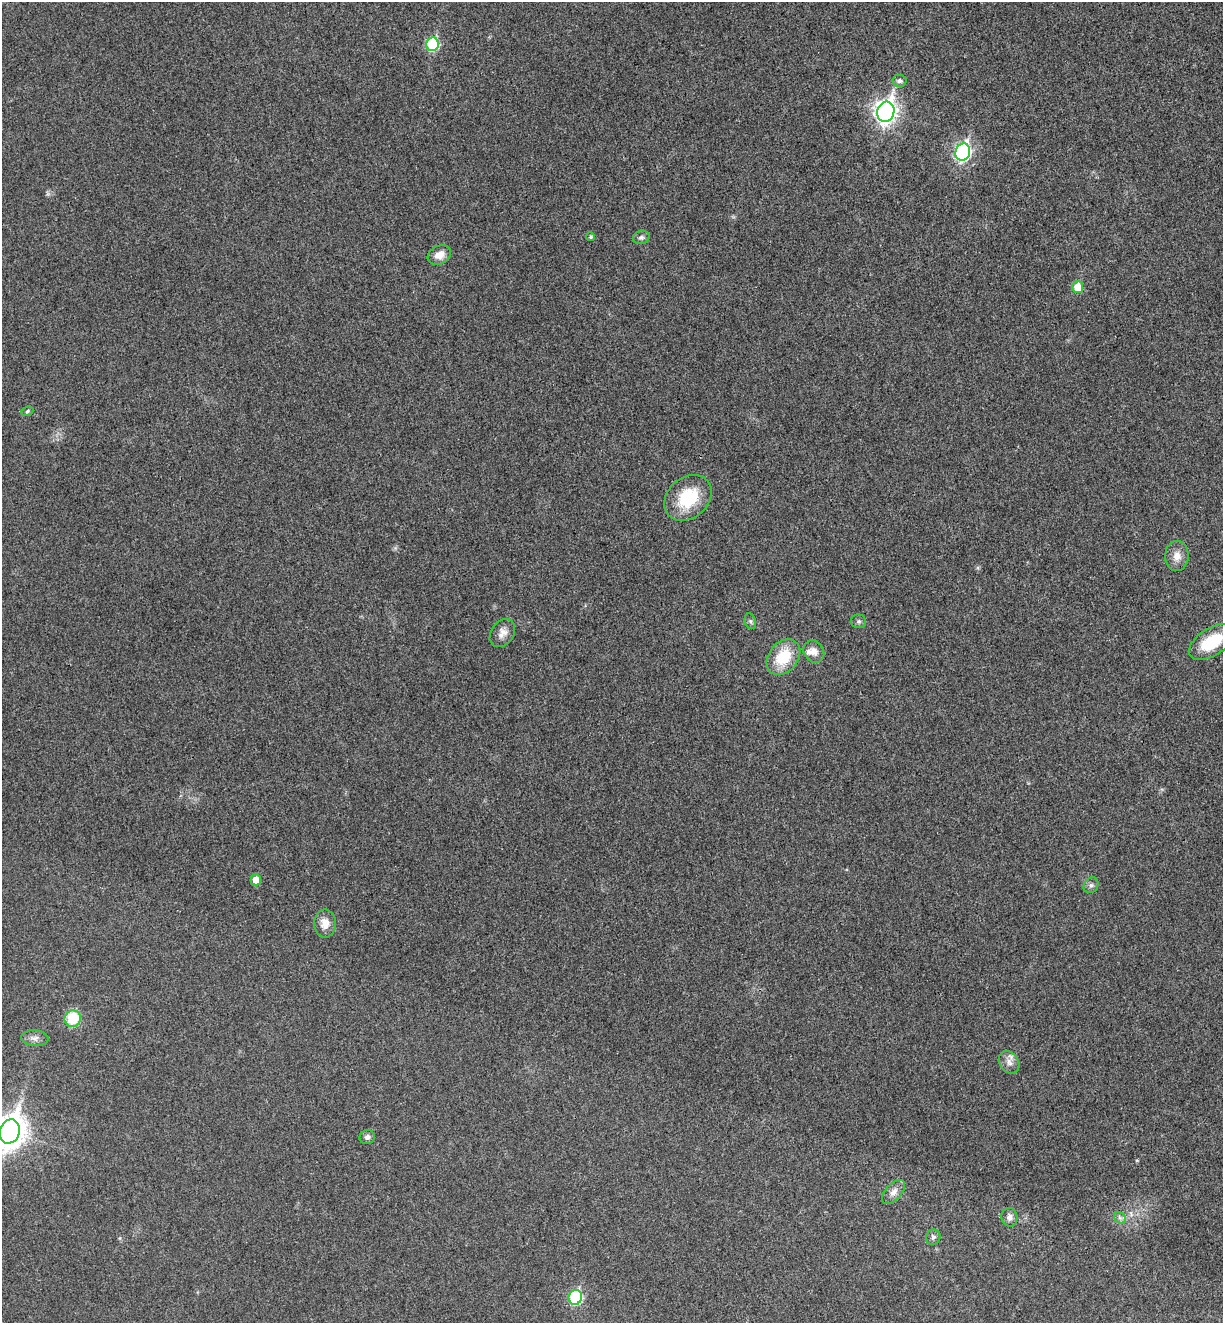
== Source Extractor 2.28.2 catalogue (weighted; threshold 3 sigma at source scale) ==
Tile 6 of 4 x 4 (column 2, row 2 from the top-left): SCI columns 1406-2626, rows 2668-3988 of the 5380 x 5331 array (HDU 1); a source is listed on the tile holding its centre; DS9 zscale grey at full resolution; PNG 1225 x 1325 px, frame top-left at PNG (2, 2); each listed source drawn as its Kron ellipse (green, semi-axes under 4 px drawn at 4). Shown black and unused: <1% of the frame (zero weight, under 3 of 4 exposures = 6% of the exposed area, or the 3 px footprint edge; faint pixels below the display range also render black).
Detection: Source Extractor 2.28.2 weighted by HDU 2 'WHT'; one run over the whole footprint, this tile lists its part. Background 0.0355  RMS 0.0053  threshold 0.0239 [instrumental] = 3 sigma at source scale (4.5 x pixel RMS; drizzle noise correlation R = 1.50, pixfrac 1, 0.05/0.05 arcsec/px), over >= 5 px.
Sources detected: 31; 1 inside a brighter listed object's ellipse — not listed separately; the other 30 listed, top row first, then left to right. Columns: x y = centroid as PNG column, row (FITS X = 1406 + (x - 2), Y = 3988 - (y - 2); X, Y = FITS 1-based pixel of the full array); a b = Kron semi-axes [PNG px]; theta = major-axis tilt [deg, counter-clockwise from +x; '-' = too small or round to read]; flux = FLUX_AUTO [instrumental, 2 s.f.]
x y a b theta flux
432 44 7 6 - 37
899 81 7 5 -5 1.9
886 112 10 8 74 310
963 152 8 7 - 130
591 237 4 4 - 0.97
641 237 8 6 14 1.6
439 255 12 9 27 5.4
1078 287 6 5 - 11
27 411 6 4 24 0.8
688 498 26 20 42 24
1177 556 15 11 89 5.1
750 621 8 5 -72 1.1
859 621 8 7 - 1.3
502 633 15 11 53 4.1
1211 642 25 13 33 21
814 652 12 9 -55 3.9
783 657 20 14 50 18
256 880 5 5 - 7
1091 885 8 7 - 1.6
325 923 14 11 -89 5.8
73 1019 8 8 - 19
35 1038 13 8 -5 2.9
1009 1062 12 9 -57 3.6
10 1131 12 10 74 760
367 1137 7 7 - 1.8
893 1192 14 8 47 3.5
1009 1217 9 8 - 2.6
1120 1218 7 5 -44 1.4
933 1237 8 7 - 1.6
575 1297 7 6 - 50
Isophote crosses this tile's border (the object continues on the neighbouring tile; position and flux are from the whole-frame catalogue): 2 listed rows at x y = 1211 642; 10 1131